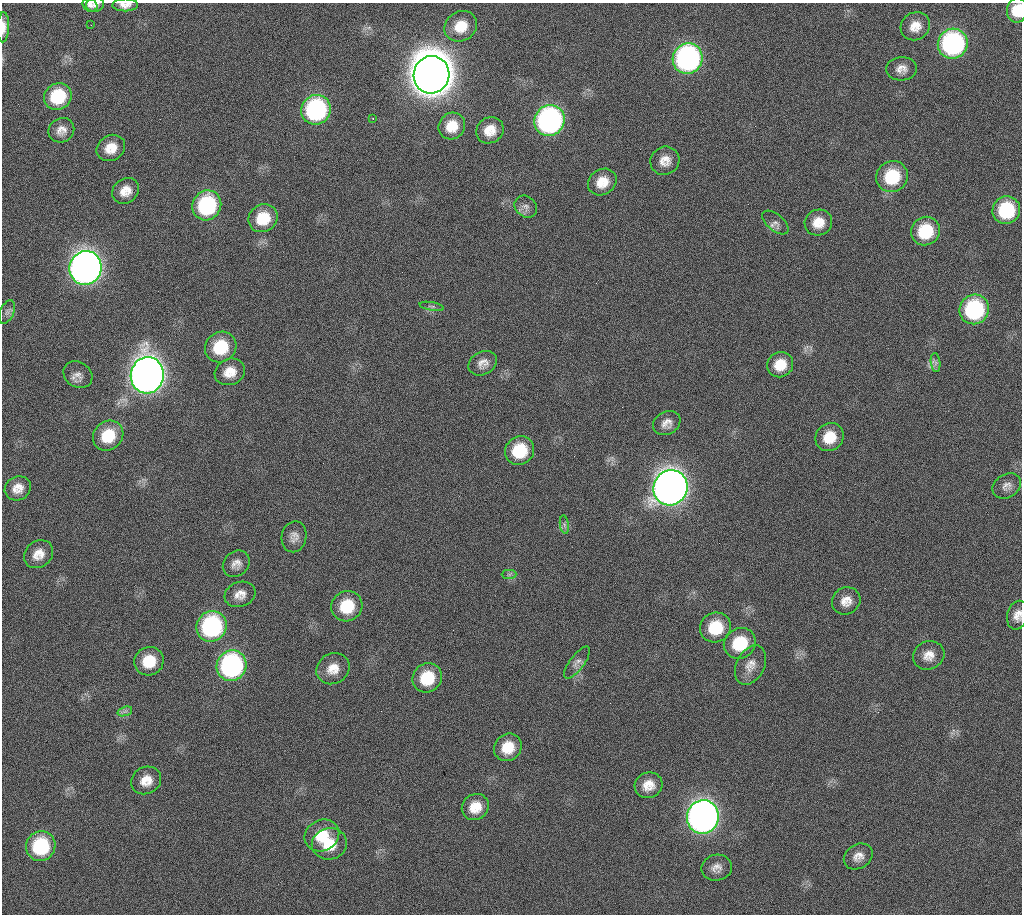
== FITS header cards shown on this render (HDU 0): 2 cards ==
NAXIS1  =                 1020 / length of data axis 1
NAXIS2  =                 912  / length of data axis 2

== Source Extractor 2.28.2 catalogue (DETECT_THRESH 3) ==
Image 1020 x 912 px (HDU 0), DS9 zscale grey, 1 PNG px = 1 image px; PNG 1024 x 916 px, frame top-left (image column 1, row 912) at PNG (2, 3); each listed source drawn as its Kron ellipse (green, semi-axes under 4 px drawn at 4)
Background 272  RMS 17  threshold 51.4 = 3 sigma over >= 5 px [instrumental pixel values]
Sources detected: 79; all 79 listed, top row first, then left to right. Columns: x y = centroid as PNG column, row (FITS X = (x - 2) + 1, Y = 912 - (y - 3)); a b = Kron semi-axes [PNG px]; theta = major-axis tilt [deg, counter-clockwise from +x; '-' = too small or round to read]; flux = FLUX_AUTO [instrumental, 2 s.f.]
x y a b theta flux
90 5 8 6 -33 4.1e+03
95 5 9 7 15 4.4e+03
125 5 13 6 1 7.4e+03
1017 10 12 10 79 2.6e+04
91 25 2 2 - 6.9e+03
461 26 17 14 33 2.5e+04
915 26 15 13 34 1.7e+04
3 27 15 6 88 1.0e+04
953 44 15 14 - 2.5e+05
688 59 15 14 - 3.5e+05
901 69 15 11 4 1.1e+04
431 75 19 17 76 4.7e+06
58 96 14 13 - 5.8e+04
316 110 15 14 - 1.9e+05
373 119 3 3 - 9.4e+02
549 120 16 15 - 3.5e+05
452 126 14 12 49 2.2e+04
61 130 13 12 - 1.1e+04
490 130 14 12 36 1.8e+04
111 148 15 12 33 1.9e+04
665 161 15 14 - 1.4e+04
892 177 16 15 - 5.9e+04
602 182 15 12 33 2.0e+04
125 191 14 12 37 1.5e+04
207 205 15 14 - 1.2e+05
526 207 12 10 -42 6.4e+03
1006 210 14 13 - 7.5e+04
263 218 15 13 31 3.6e+04
818 222 14 13 - 1.9e+04
775 223 15 8 -40 6.0e+03
925 231 15 14 - 5.4e+04
86 268 17 16 - 1.1e+06
432 306 12 3 -10 2.7e+03
974 309 15 14 - 1.4e+05
7 312 12 7 66 5.1e+03
221 347 16 15 - 5.1e+04
483 363 15 11 29 1.0e+04
936 363 10 5 -83 3.6e+03
780 365 13 12 - 2.2e+04
230 372 15 13 25 1.8e+04
78 375 15 12 -34 9.0e+03
147 375 18 16 82 1.6e+06
667 423 14 11 30 9.6e+03
108 436 16 14 43 4.0e+04
830 437 15 13 40 2.7e+04
520 451 15 14 - 4.8e+04
1007 486 15 11 31 8.5e+03
18 488 13 11 29 1.3e+04
670 488 18 16 59 1.5e+06
564 525 9 4 -81 3.2e+03
294 537 16 12 79 9.5e+03
39 554 15 13 39 1.5e+04
236 564 14 12 41 9.6e+03
509 574 7 4 1 2.7e+03
240 594 16 12 19 1.3e+04
846 601 14 13 - 1.4e+04
347 606 16 15 - 4.4e+04
1018 615 15 10 76 1.0e+04
212 626 15 14 - 1.8e+05
715 627 16 14 29 4.5e+04
740 643 16 15 - 5.3e+04
929 655 16 14 26 1.4e+04
149 661 15 14 - 3.1e+04
577 663 19 7 53 7.1e+03
750 665 21 14 63 1.5e+04
232 666 15 14 - 2.6e+05
333 669 17 15 31 1.8e+04
427 678 15 14 - 4.4e+04
125 711 7 4 18 3.4e+03
508 747 14 13 - 2.7e+04
146 780 15 13 29 1.7e+04
648 785 14 12 24 1.7e+04
475 807 14 12 38 2.1e+04
703 817 17 16 - 8.9e+05
322 835 18 15 28 3.2e+04
329 844 17 15 10 3.1e+04
41 846 15 14 - 8.6e+04
858 856 15 12 32 1.1e+04
717 868 15 13 12 1.0e+04
At the frame edge (FLAGS 8, measured only in part): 4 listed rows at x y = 125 5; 1017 10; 3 27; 1018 615